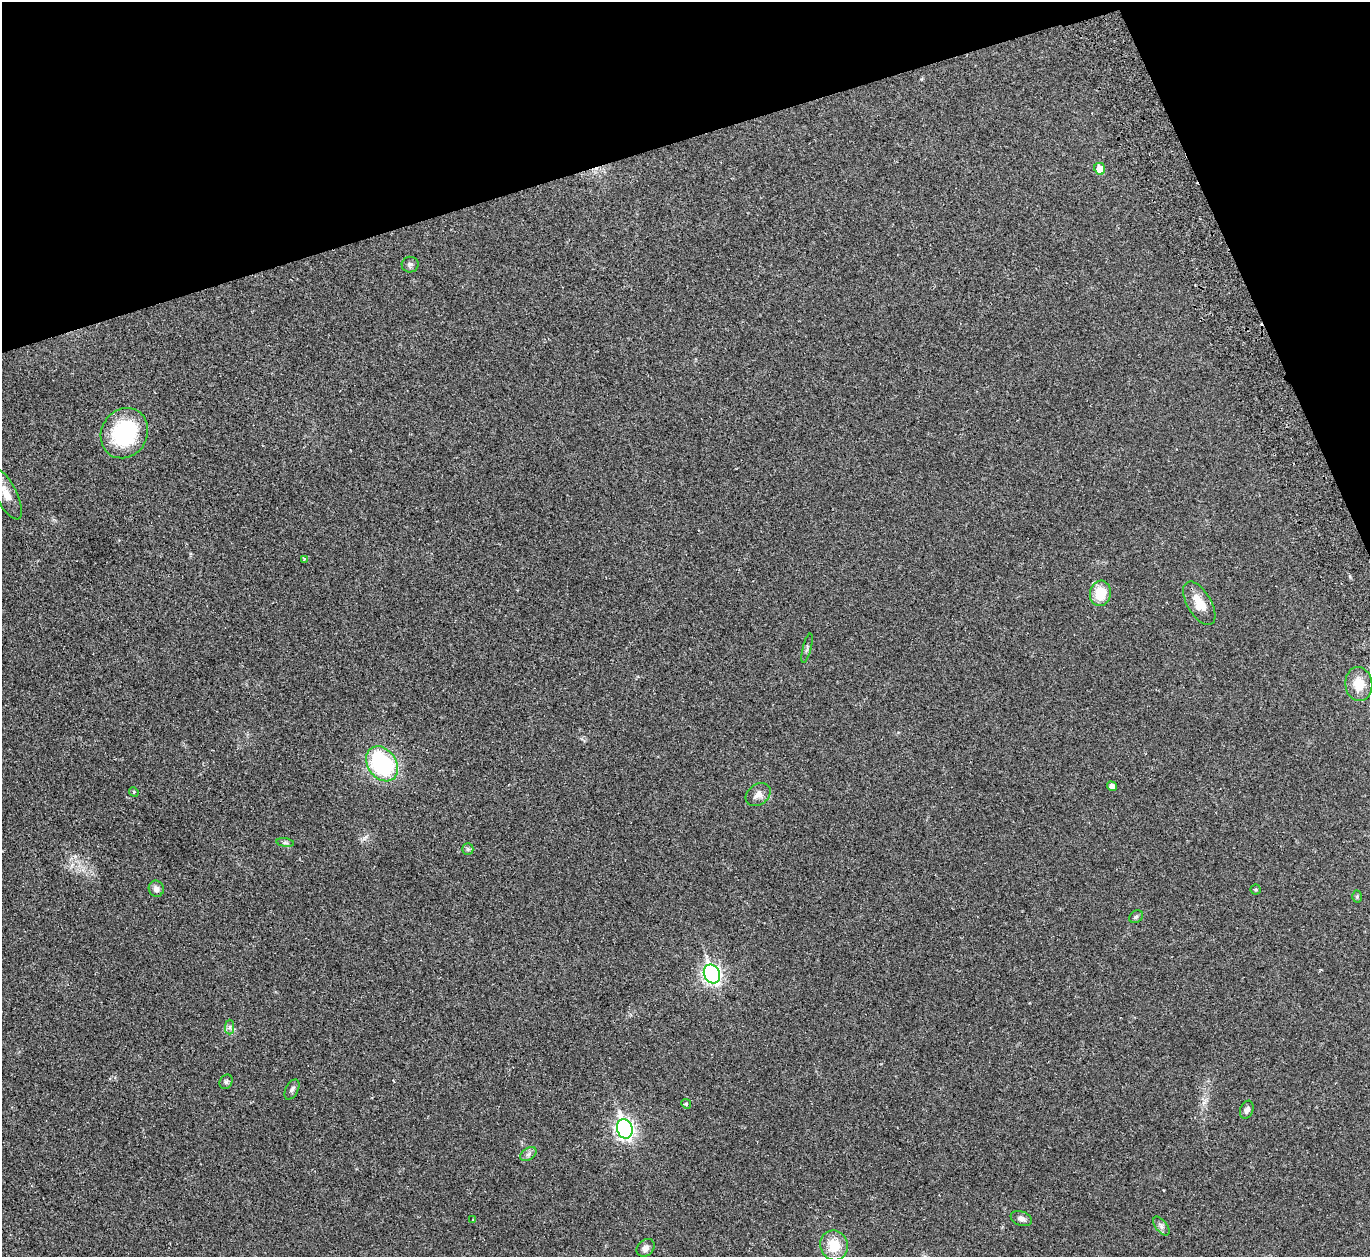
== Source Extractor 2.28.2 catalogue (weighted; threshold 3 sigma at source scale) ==
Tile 3 of 4 x 4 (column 3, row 1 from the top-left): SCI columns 2790-4157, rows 3949-5203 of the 5582 x 5510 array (HDU 1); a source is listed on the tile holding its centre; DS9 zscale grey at full resolution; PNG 1372 x 1259 px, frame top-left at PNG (2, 2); each listed source drawn as its Kron ellipse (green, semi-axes under 4 px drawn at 4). Shown black and unused: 16% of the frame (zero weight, under 2 of 3 exposures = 3% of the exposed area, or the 3 px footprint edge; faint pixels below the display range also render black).
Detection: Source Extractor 2.28.2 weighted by HDU 2 'WHT'; one run over the whole footprint, this tile lists its part. Background 0.0176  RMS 0.004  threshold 0.018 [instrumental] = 3 sigma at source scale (4.5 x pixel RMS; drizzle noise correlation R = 1.50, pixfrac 1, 0.05/0.05 arcsec/px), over >= 5 px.
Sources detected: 34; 2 cosmic-ray / hot-pixel residue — neither listed nor drawn; the other 32 listed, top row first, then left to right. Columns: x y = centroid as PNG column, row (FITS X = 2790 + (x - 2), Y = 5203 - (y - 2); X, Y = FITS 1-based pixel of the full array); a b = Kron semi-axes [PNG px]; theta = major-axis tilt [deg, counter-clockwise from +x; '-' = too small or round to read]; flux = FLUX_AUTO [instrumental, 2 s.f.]
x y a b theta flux
1100 169 6 5 - 6.1
410 265 8 8 - 1
124 433 26 23 58 34
6 494 28 10 -63 6
304 560 3 3 - 0.43
1100 593 13 10 80 9.3
1199 603 24 12 -59 6.8
807 648 15 3 75 0.78
1359 684 17 13 -83 7
382 764 19 14 -55 43
1112 786 5 4 - 1.9
134 792 5 4 - 0.38
758 795 13 10 38 2.5
285 843 9 4 -8 0.77
468 849 6 5 - 0.58
156 889 8 7 - 1.7
1256 889 5 5 - 0.61
1357 897 6 5 - 0.55
1136 917 7 5 38 0.75
712 974 10 8 -66 120
230 1027 7 4 89 0.9
226 1082 7 6 - 0.96
292 1089 11 6 62 1.1
686 1104 5 4 - 0.44
1247 1110 9 6 69 1.4
625 1129 10 7 -71 140
528 1154 9 6 37 1.2
1021 1218 11 7 -20 1.8
473 1220 3 3 - 0.4
1161 1226 11 6 -53 1.3
834 1245 15 14 - 9.4
646 1248 10 7 42 2
Isophote crosses this tile's border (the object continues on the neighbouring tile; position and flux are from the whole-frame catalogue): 1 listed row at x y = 6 494